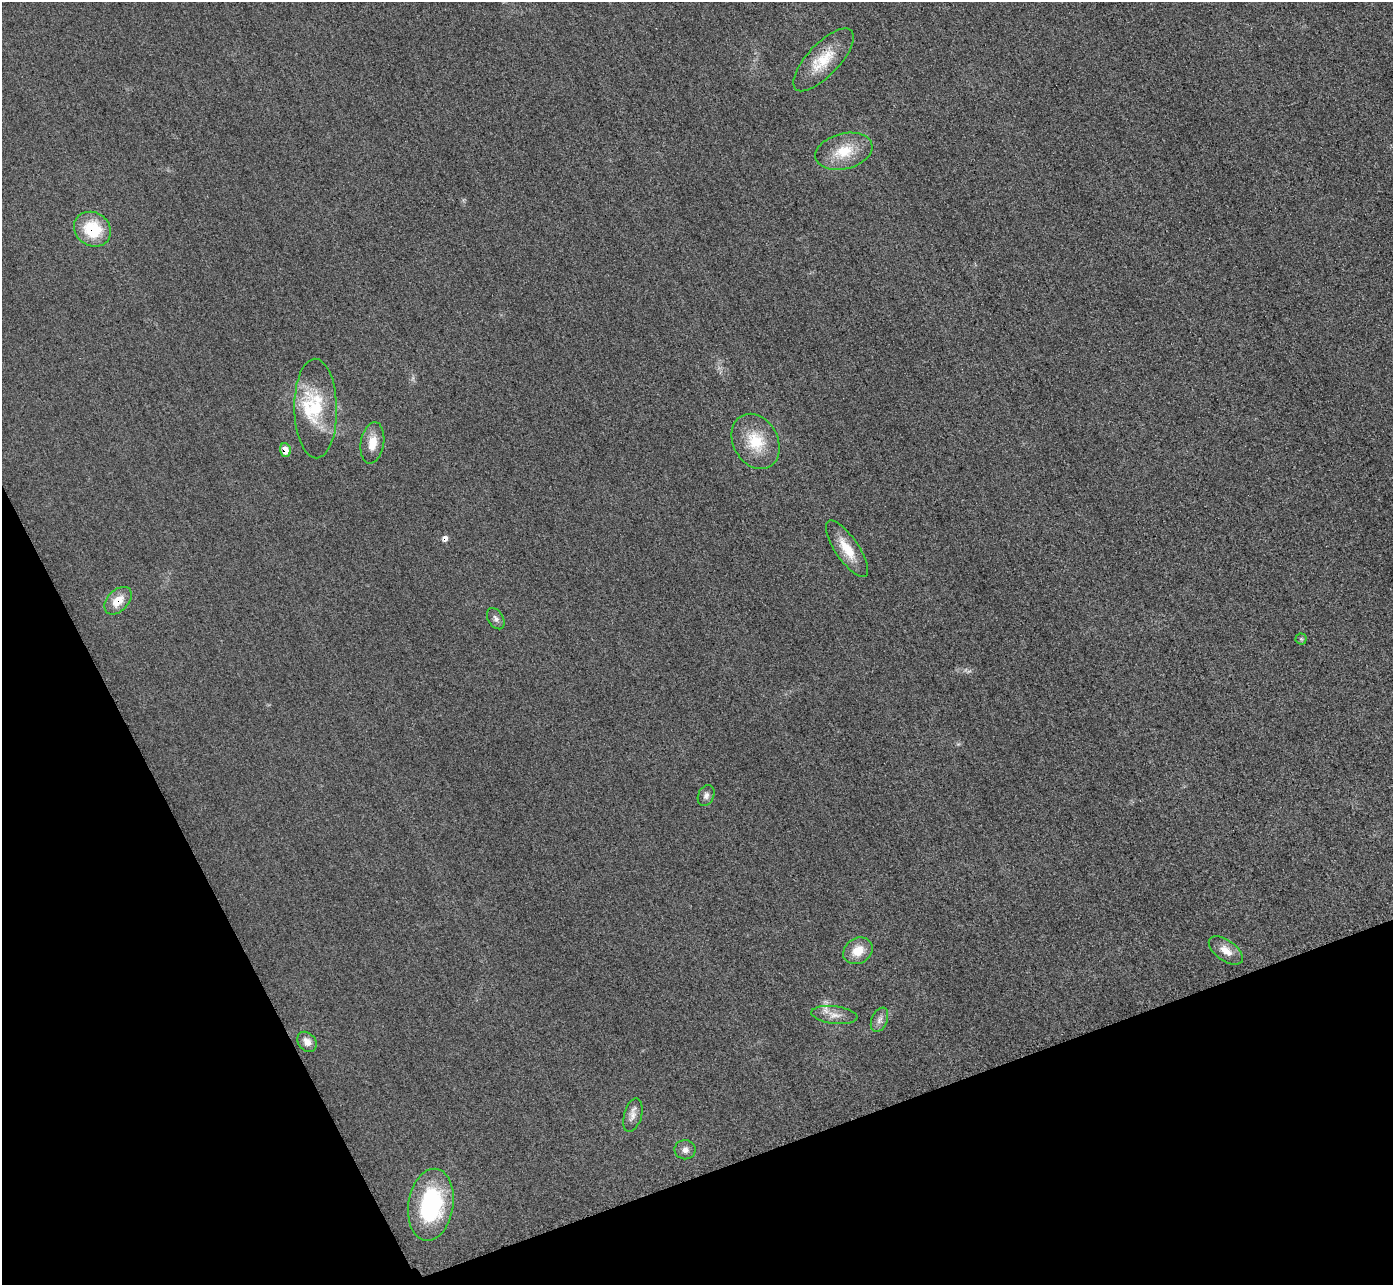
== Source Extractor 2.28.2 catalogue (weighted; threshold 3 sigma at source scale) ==
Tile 14 of 4 x 4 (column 2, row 4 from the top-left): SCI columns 1422-2812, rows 308-1590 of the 5626 x 5614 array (HDU 1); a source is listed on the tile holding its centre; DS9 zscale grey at full resolution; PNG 1395 x 1287 px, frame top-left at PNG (2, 2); each listed source drawn as its Kron ellipse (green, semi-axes under 4 px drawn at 4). Shown black and unused: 19% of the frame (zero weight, under 3 of 4 exposures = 3% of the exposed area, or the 3 px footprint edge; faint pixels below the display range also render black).
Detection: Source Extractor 2.28.2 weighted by HDU 2 'WHT'; one run over the whole footprint, this tile lists its part. Background 0.0856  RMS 0.017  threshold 0.0786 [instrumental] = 3 sigma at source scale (4.5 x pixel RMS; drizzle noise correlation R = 1.50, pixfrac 1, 0.05/0.05 arcsec/px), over >= 5 px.
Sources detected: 23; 1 cosmic-ray / hot-pixel residue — neither listed nor drawn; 2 inside a brighter listed object's ellipse — not listed separately; the other 20 listed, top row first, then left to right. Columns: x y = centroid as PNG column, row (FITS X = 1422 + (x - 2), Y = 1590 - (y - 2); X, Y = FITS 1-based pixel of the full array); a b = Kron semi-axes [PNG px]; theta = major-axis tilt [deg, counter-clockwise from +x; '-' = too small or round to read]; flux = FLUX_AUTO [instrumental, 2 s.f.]
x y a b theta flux
823 60 40 16 47 54
844 151 29 17 14 50
92 229 19 16 -34 72
316 408 50 21 -89 90
756 441 29 22 -61 61
372 443 21 11 81 26
285 450 7 5 -76 21
847 549 33 11 -56 39
118 601 16 10 46 27
496 619 11 7 -59 6.9
1301 639 5 5 - 2.5
706 796 11 8 65 7.3
858 951 15 12 32 30
1226 951 19 10 -36 19
834 1015 23 8 -7 18
879 1020 13 8 67 9.4
307 1042 11 8 -49 12
633 1115 17 8 74 12
685 1150 10 9 - 10
431 1205 36 22 81 200
Overlapping masked pixels (flux is a lower limit): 3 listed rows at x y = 92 229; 285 450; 118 601